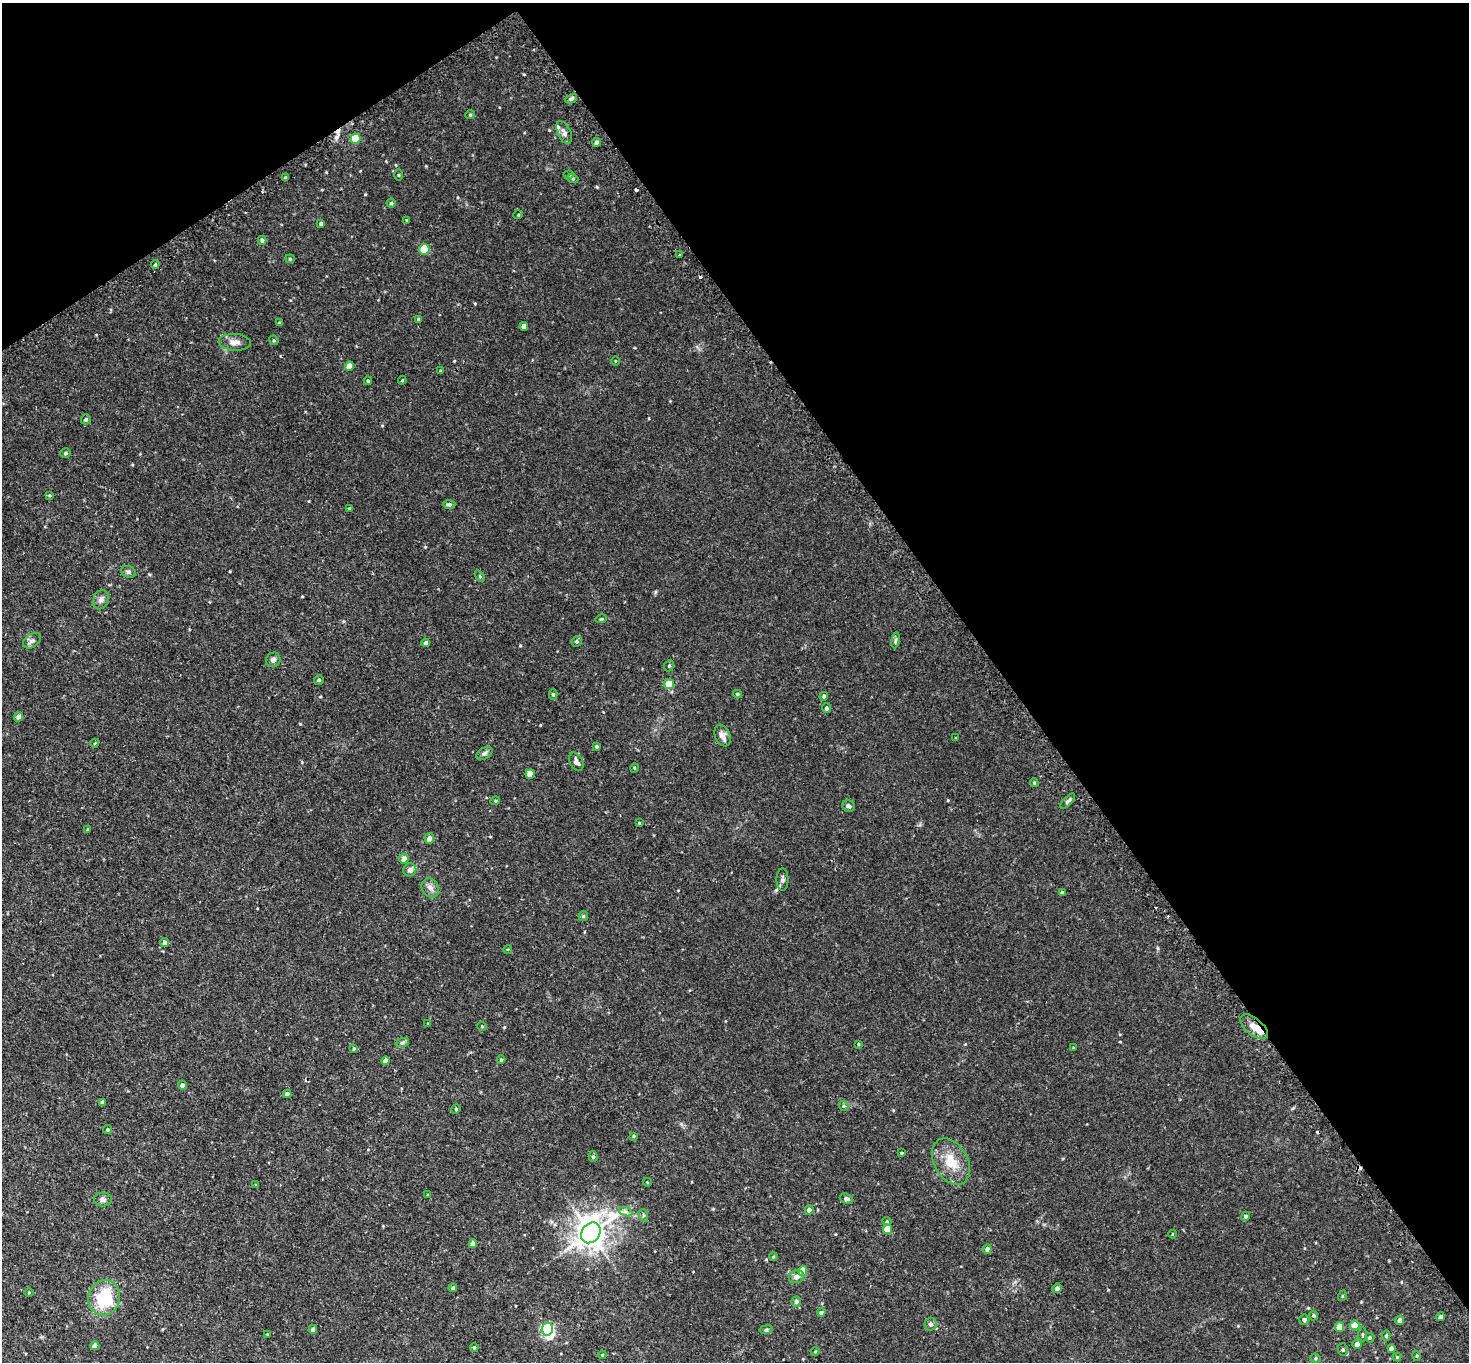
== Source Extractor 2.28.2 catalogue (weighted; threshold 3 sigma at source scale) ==
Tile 3 of 4 x 4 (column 3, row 1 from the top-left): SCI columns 2978-4444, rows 4404-5763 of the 5953 x 5945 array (HDU 1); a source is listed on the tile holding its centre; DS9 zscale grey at full resolution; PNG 1471 x 1364 px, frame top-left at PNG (2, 3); each listed source drawn as its Kron ellipse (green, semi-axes under 4 px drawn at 4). Shown black and unused: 36% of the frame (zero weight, under 2 of 3 exposures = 3% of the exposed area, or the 3 px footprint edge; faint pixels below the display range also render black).
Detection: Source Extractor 2.28.2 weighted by HDU 2 'WHT'; one run over the whole footprint, this tile lists its part. Background 0.0589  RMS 0.005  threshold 0.0224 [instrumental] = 3 sigma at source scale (4.5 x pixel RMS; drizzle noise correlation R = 1.50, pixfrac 1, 0.05/0.05 arcsec/px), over >= 5 px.
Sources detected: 152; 1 inside a brighter object's white glare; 7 cosmic-ray / hot-pixel residue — neither listed nor drawn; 3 inside a brighter listed object's ellipse — not listed separately; the other 141 listed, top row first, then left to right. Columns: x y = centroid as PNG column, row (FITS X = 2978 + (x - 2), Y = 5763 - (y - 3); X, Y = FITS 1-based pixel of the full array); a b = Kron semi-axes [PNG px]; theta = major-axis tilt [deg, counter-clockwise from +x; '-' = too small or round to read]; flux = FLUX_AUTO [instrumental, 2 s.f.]
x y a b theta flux
571 99 6 4 28 1.3
470 115 5 4 - 0.51
564 133 12 6 -64 2.2
355 139 5 5 - 14
597 142 4 4 - 1.9
569 174 5 3 - 0.55
398 175 5 3 - 0.46
285 178 4 3 - 1.3
573 179 5 3 - 0.54
391 203 4 4 - 0.72
518 215 5 3 - 0.36
407 220 3 3 - 0.48
321 224 4 4 - 1.1
262 240 4 4 - 1.1
424 249 5 5 - 16
680 254 3 3 - 1.8
290 259 4 4 - 0.52
155 264 4 3 - 0.61
419 319 4 3 - 1.4
279 323 4 3 - 0.69
524 326 4 4 - 2.5
274 340 5 4 - 0.55
235 342 16 8 -3 3.3
615 361 4 3 - 0.35
349 366 5 4 - 4.2
441 371 3 3 - 0.53
402 380 4 4 - 0.46
368 381 4 3 - 0.47
86 419 5 5 - 0.87
65 453 5 5 - 0.79
49 495 4 4 - 0.52
449 504 6 4 1 1.3
350 508 4 4 - 0.57
128 572 7 5 -21 1.1
480 576 6 3 -55 0.6
101 600 10 7 66 2
601 619 5 3 - 0.45
895 640 8 4 81 0.85
32 641 10 6 33 1.9
577 641 5 5 - 0.92
426 643 4 4 - 1.5
273 660 7 7 - 1.8
669 666 6 4 66 0.7
319 680 5 5 - 0.68
669 684 5 5 - 6.6
553 694 5 4 - 0.85
737 694 4 4 - 0.52
824 696 4 4 - 0.99
826 708 5 4 - 1.1
19 717 5 4 - 3.3
723 735 11 7 -67 2.7
956 738 3 3 - 0.97
95 743 4 3 - 0.4
597 746 3 3 - 0.82
484 753 9 5 30 1.2
576 762 10 6 -62 2.3
634 768 5 3 - 0.45
530 774 4 4 - 5.8
1034 783 4 3 - 0.61
495 801 5 3 - 0.5
1068 801 10 4 46 1.1
848 806 6 5 - 1.3
639 823 3 3 - 0.46
88 829 4 3 - 0.46
429 838 5 5 - 2.3
404 859 5 5 - 3.6
410 870 6 6 - 2.2
782 879 11 6 90 1.4
430 888 10 8 -59 2.3
1062 892 4 4 - 0.96
583 916 5 5 - 0.58
165 942 4 4 - 2.4
508 949 4 3 - 0.42
428 1024 4 2 - 0.35
482 1026 4 4 - 0.48
1254 1027 17 8 -40 5.3
402 1043 7 4 19 0.9
858 1044 4 3 - 0.38
1073 1048 4 2 - 0.33
354 1049 4 3 - 0.5
501 1059 4 3 - 0.75
385 1061 4 4 - 2.2
182 1085 4 4 - 1.7
287 1094 4 4 - 1.4
103 1102 4 3 - 1.3
844 1106 5 4 - 1.2
456 1109 5 4 - 0.55
108 1130 4 4 - 0.63
634 1136 4 3 - 0.55
902 1153 4 3 - 0.48
593 1157 5 4 - 0.82
951 1162 25 17 -61 11
647 1182 4 3 - 0.34
256 1185 4 3 - 0.47
428 1195 4 4 - 0.63
103 1199 9 7 -4 1.5
846 1199 7 5 -21 1.6
809 1210 4 4 - 2.1
626 1212 7 4 -19 1.2
643 1215 6 4 -71 0.67
1245 1216 5 4 - 0.91
887 1221 4 4 - 0.57
887 1229 5 4 - 6.6
591 1233 11 9 53 640
1173 1234 4 3 - 0.32
473 1243 4 4 - 2.7
987 1249 5 4 - 1.7
773 1257 4 3 - 0.44
803 1271 5 4 - 8.4
796 1277 8 6 15 2.6
453 1288 4 4 - 0.99
1057 1288 5 4 - 1.6
29 1292 5 3 - 0.4
1342 1296 5 3 - 0.45
104 1298 18 16 71 22
796 1301 5 5 - 1.5
821 1313 4 4 - 1.5
1313 1315 5 5 - 0.71
1441 1317 4 4 - 1.3
1304 1320 5 5 - 1.3
1400 1320 4 4 - 2.9
931 1324 6 6 - 1.4
1355 1325 5 4 - 6.6
1340 1327 5 4 - 5.2
313 1329 4 4 - 1.7
547 1329 6 5 - 59
766 1329 7 3 10 0.6
267 1334 3 2 - 0.35
1363 1335 7 3 -90 0.62
1386 1336 5 4 - 0.73
1370 1338 5 4 - 0.79
1357 1344 4 4 - 2.4
95 1346 4 4 - 3.7
474 1347 4 4 - 0.75
1391 1348 4 4 - 1.4
1343 1350 6 5 - 0.97
815 1352 4 3 - 0.4
602 1355 4 3 - 0.38
1417 1356 5 3 - 0.45
1397 1357 4 4 - 0.6
1316 1358 5 4 - 0.68
Overlapping masked pixels (flux is a lower limit): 1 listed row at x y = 1254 1027